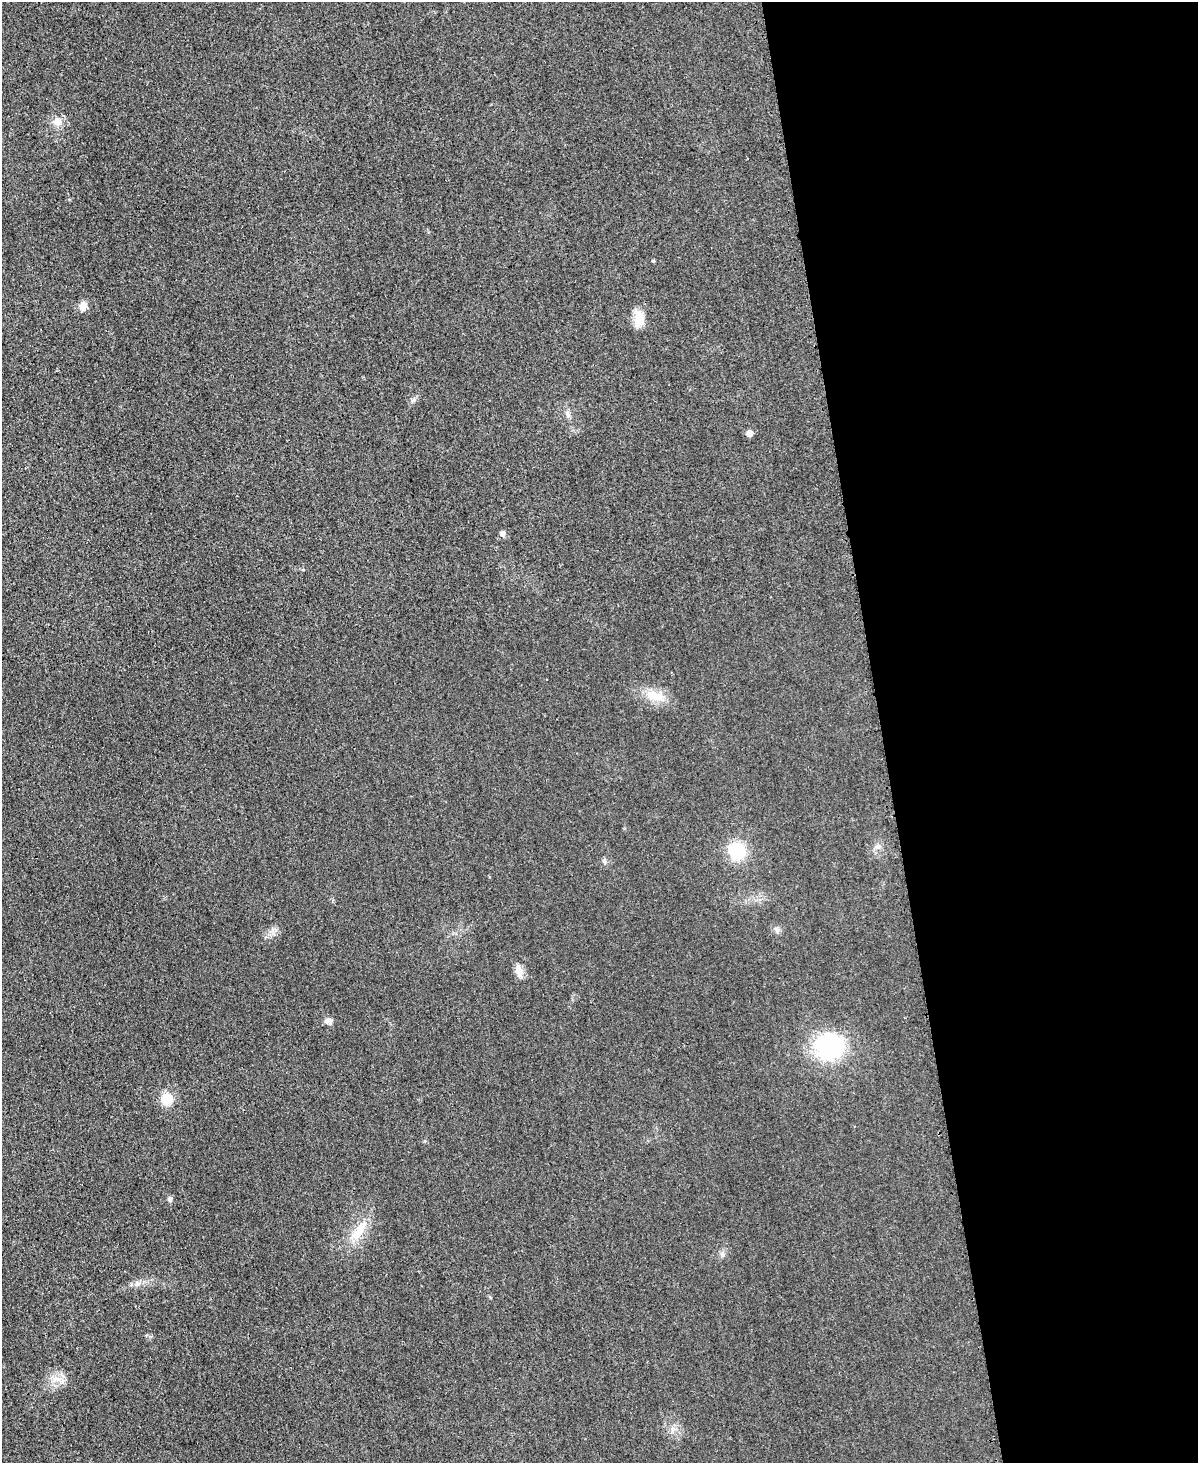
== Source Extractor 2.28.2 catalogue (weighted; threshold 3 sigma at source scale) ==
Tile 8 of 4 x 3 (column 4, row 2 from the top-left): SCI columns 3606-4801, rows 1716-3176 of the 4803 x 4779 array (HDU 1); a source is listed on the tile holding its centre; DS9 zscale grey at full resolution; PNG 1200 x 1465 px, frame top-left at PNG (2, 2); no overlay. Shown black and unused: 26% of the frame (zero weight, under 3 of 4 exposures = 1% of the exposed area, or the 3 px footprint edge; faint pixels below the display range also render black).
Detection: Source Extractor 2.28.2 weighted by HDU 2 'WHT'; one run over the whole footprint, this tile lists its part. Background 0.0344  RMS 0.0066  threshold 0.0296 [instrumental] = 3 sigma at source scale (4.5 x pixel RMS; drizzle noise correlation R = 1.50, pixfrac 1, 0.05/0.05 arcsec/px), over >= 5 px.
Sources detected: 19; all 19 listed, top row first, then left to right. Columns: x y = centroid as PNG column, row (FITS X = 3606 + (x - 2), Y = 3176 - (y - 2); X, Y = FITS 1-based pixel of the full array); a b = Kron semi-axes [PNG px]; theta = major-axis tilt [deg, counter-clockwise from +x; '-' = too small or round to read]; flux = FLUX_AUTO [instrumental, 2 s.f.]
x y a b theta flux
57 122 12 11 - 5.4
653 261 4 4 - 0.78
83 306 11 9 57 5.1
639 318 22 11 -86 10
568 414 10 6 -78 2.4
749 433 5 5 - 4.9
503 533 7 6 - 2.2
654 696 25 12 -20 13
878 846 9 7 -2 2.7
737 851 15 15 - 29
777 930 6 6 - 1.6
519 970 14 10 -62 5.1
328 1021 10 7 -8 3.1
829 1047 33 30 -14 60
167 1099 11 11 - 13
170 1199 7 6 - 1.6
357 1234 16 11 86 9.3
137 1284 9 6 42 2.5
56 1379 15 5 -10 4
Unlisted compact peaks at least as high as the median listed source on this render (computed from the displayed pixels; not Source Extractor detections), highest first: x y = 414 400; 604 861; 672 1431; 722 1254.